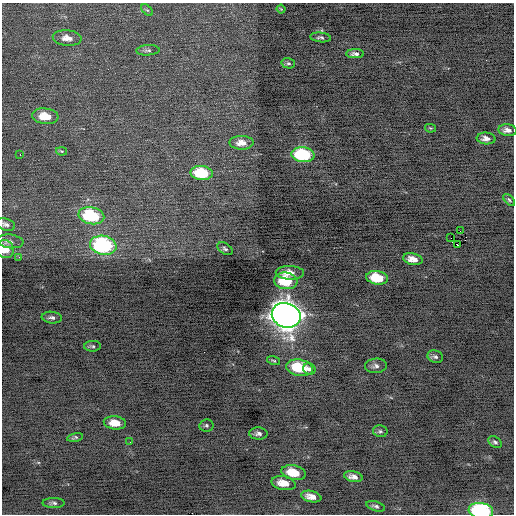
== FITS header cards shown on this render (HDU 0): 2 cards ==
NAXIS1  =                  512 / Axis length
NAXIS2  =                  512 / Axis length

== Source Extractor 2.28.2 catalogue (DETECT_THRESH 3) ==
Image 512 x 512 px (HDU 0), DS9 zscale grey, 1 PNG px = 1 image px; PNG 516 x 516 px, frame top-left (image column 1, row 512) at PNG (2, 3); each listed source drawn as its Kron ellipse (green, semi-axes under 4 px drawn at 4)
Background -0.415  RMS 0.73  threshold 2.19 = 3 sigma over >= 5 px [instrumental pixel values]
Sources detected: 53; all 53 listed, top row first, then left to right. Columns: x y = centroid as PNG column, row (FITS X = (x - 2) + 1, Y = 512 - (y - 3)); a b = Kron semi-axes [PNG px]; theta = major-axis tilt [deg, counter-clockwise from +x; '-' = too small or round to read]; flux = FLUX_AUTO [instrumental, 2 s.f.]
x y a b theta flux
281 9 4 2 - 45
147 10 7 4 -43 81
320 37 10 5 -5 120
67 38 14 7 -4 400
148 50 12 5 4 130
355 54 9 4 0 180
288 63 7 5 -14 95
45 116 13 8 -6 890
430 128 5 4 - 52
507 130 9 5 -6 240
486 138 9 6 -4 250
241 143 12 7 -1 420
61 151 5 4 - 53
20 155 3 2 - 96
303 155 11 7 -6 4000
202 173 11 7 -6 2300
509 200 7 4 -46 75
91 216 13 8 -12 3600
6 224 10 6 -18 160
460 231 2 2 - 28
451 238 2 2 - 190
10 241 13 7 -7 210
103 245 13 9 -12 6800
458 245 2 2 - 390
5 249 9 8 - 710
225 249 8 5 -33 120
19 257 2 2 - 170
413 259 10 5 -12 370
290 273 14 6 -1 440
377 278 11 7 -9 1400
286 281 11 8 -6 1800
286 315 14 12 -20 64000
52 318 10 6 -6 170
93 346 8 5 3 110
435 357 8 6 -18 150
274 361 6 3 -15 61
376 366 11 7 5 190
299 368 13 8 -9 1900
309 369 6 5 - 170
115 423 11 6 -6 690
206 425 7 6 - 100
380 431 7 6 - 110
258 434 9 6 -2 170
75 437 8 4 11 84
130 442 2 2 - 130
495 442 7 5 -36 110
294 473 12 7 -13 1100
353 477 9 5 -11 280
284 483 12 7 -11 650
311 497 10 5 -13 380
54 503 11 5 1 140
376 506 9 4 -17 130
481 511 12 8 -9 6000
At the frame edge (FLAGS 8, measured only in part): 3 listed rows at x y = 6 224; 5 249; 481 511